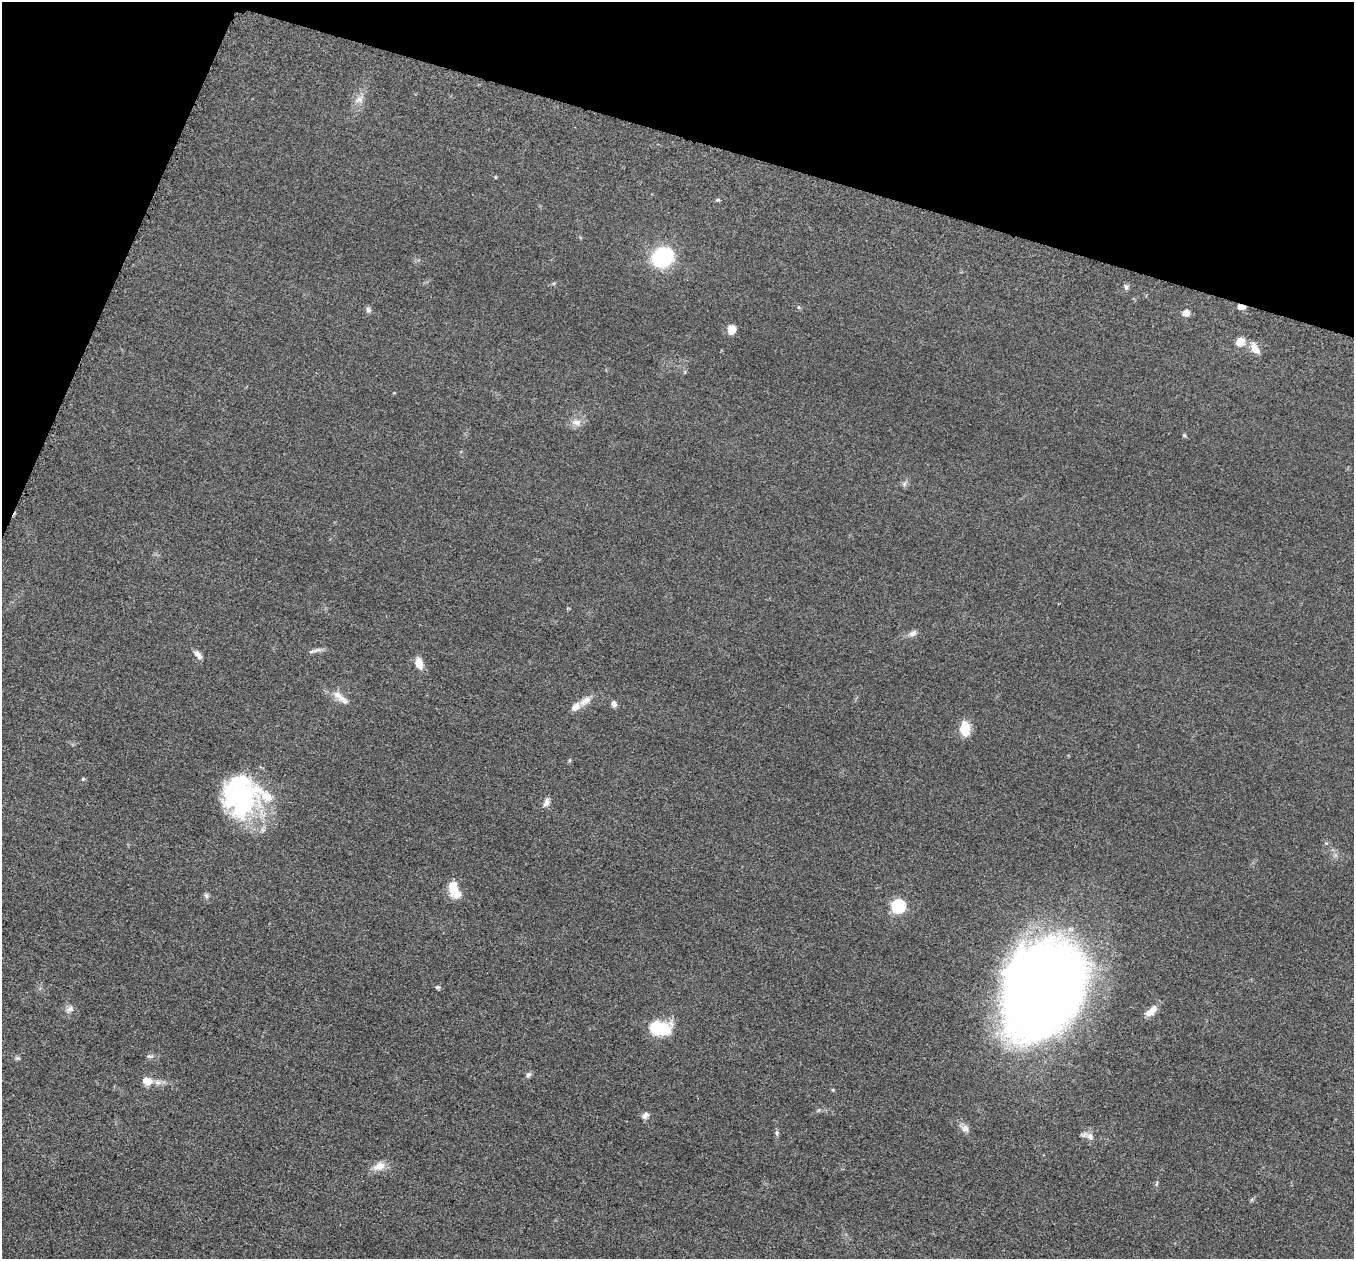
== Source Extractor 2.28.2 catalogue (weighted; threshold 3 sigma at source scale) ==
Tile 2 of 4 x 4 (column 2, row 1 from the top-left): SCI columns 1385-2736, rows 3968-5224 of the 5457 x 5502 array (HDU 1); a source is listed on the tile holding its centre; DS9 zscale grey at full resolution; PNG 1356 x 1261 px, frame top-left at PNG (2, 2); no overlay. Shown black and unused: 15% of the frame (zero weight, under 3 of 5 exposures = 3% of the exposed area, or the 3 px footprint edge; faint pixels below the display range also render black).
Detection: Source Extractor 2.28.2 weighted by HDU 2 'WHT'; one run over the whole footprint, this tile lists its part. Background 0.0534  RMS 0.006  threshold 0.027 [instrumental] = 3 sigma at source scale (4.5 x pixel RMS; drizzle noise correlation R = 1.50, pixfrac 1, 0.05/0.05 arcsec/px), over >= 5 px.
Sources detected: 49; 1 inside a brighter object's white glare — not listed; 3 inside a brighter listed object's ellipse — not listed separately; the other 45 listed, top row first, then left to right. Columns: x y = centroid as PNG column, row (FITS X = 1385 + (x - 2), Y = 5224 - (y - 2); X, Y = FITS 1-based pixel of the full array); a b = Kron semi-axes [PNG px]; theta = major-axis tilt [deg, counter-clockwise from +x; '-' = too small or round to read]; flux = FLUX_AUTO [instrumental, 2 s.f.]
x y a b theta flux
359 99 11 7 27 3.4
717 200 6 4 11 0.83
662 257 17 14 30 55
1126 287 8 5 -82 1.5
799 307 6 4 -89 0.8
1241 307 9 6 -5 3.3
368 310 8 6 -71 1.6
1186 313 8 7 - 3.9
732 329 10 9 - 5.6
1240 341 11 10 - 5.9
1255 349 16 9 -58 5.7
576 422 15 8 -4 4.3
1184 435 5 4 - 0.77
904 484 6 6 - 1.5
913 633 11 7 30 2.6
312 651 15 5 13 2.3
198 655 12 6 -50 3
419 663 13 7 -74 6.7
340 697 28 8 -37 6.3
585 701 18 8 37 5.4
613 704 6 6 - 2.8
965 729 17 11 -82 10
569 760 5 4 - 0.73
83 779 5 4 - 0.71
240 796 45 41 6 89
546 802 11 6 68 3
453 887 19 11 90 9
206 895 8 6 -74 1.4
898 906 7 6 - 81
437 987 7 5 0 1.1
1044 990 84 63 60 790
70 1009 12 8 38 2.7
1151 1011 16 7 41 6.2
659 1028 16 10 -3 39
150 1056 12 5 -9 1.6
18 1058 7 5 -19 1.1
528 1075 8 6 43 1.5
147 1081 14 11 -18 6.4
833 1090 5 3 - 0.59
819 1110 6 4 70 0.74
645 1115 10 7 45 2.7
965 1128 12 9 -35 3.3
777 1133 9 4 -83 1.2
1090 1136 10 8 -41 3.4
379 1166 17 11 17 6
Overlapping masked pixels (flux is a lower limit): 1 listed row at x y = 1241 307